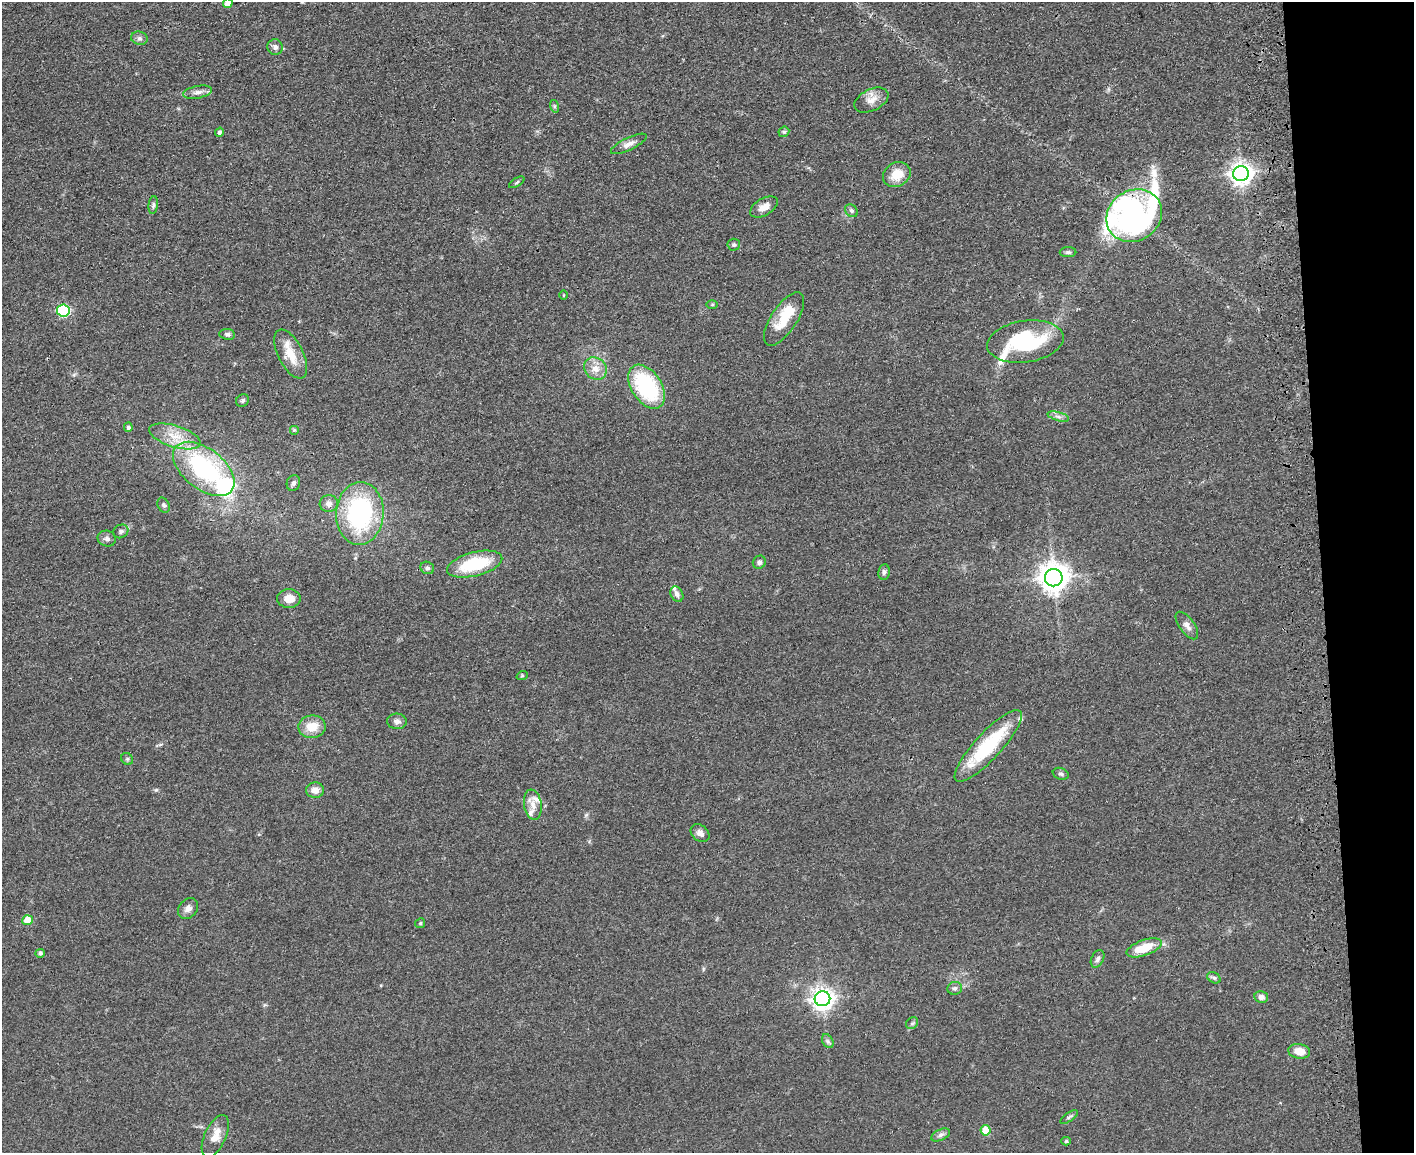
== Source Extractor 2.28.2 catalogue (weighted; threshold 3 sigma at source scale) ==
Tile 9 of 3 x 4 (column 3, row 3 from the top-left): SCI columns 3117-4528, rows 1217-2367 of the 4709 x 4733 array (HDU 1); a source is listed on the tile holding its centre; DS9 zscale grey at full resolution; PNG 1416 x 1155 px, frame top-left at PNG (2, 2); each listed source drawn as its Kron ellipse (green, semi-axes under 4 px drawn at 4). Shown black and unused: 7% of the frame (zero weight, under 3 of 4 exposures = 7% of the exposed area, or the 3 px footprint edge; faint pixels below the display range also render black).
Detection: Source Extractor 2.28.2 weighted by HDU 2 'WHT'; one run over the whole footprint, this tile lists its part. Background 0.0467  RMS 0.0051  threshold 0.023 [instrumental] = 3 sigma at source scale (4.5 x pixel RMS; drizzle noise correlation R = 1.50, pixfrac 1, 0.05/0.05 arcsec/px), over >= 5 px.
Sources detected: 86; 5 inside a brighter object's white glare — neither listed nor drawn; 7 inside a brighter listed object's ellipse — not listed separately; the other 74 listed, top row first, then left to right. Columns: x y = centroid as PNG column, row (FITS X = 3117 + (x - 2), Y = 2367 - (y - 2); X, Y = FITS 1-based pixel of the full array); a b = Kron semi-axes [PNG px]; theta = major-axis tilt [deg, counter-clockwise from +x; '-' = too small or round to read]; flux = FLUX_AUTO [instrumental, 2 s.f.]
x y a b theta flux
228 3 5 4 - 5.2
139 38 8 6 -14 1.5
275 47 8 7 - 1.9
198 92 14 6 10 2.5
871 100 18 10 26 5
554 106 6 4 -72 0.71
219 132 4 4 - 1.3
784 132 6 5 - 0.8
629 144 19 6 26 3.3
1241 174 8 7 - 350
897 175 14 11 32 9.1
517 182 8 3 30 0.72
153 205 9 4 83 1.1
764 207 15 8 29 4.3
851 211 7 5 -46 1.2
1134 216 29 25 34 36
734 245 6 6 - 1.1
1068 252 8 5 1 1.1
563 295 4 3 - 0.44
712 305 6 4 1 0.61
63 310 6 6 - 53
784 319 31 13 57 13
227 334 8 5 -8 1.4
1025 341 38 21 8 49
291 354 27 12 -63 11
595 369 12 10 -42 5.1
647 387 24 15 -57 49
243 400 7 6 - 1
1058 416 11 3 -15 1.4
128 427 5 4 - 1.1
294 430 5 5 - 0.68
175 436 27 10 -17 10
204 469 36 20 -38 66
293 483 8 6 71 1.3
329 503 9 8 - 2.4
164 505 8 5 -63 1.1
360 513 31 24 86 65
121 531 8 6 29 1.3
107 539 9 8 - 2
759 562 7 6 - 1.5
475 564 28 12 14 27
427 568 7 6 - 1.2
884 572 8 5 82 1.5
1054 578 9 8 - 680
677 594 8 6 -61 2.1
289 599 12 9 1 5.4
1187 626 16 7 -54 3
522 676 6 3 19 0.54
397 721 10 7 -1 2.2
312 727 13 11 8 8.9
988 746 47 13 47 36
127 759 6 5 - 0.88
1061 774 8 5 -19 1.2
315 790 9 7 2 3.9
533 805 15 9 -81 4.4
700 833 10 8 -37 2.6
188 908 11 9 47 2.8
28 920 5 5 - 10
420 923 5 4 - 0.68
1144 948 18 8 19 13
40 953 4 4 - 1.3
1098 959 9 6 64 1.5
1214 978 7 5 -29 1.2
955 988 7 6 - 1.3
1261 997 7 6 - 2.3
822 999 8 7 - 340
912 1023 6 5 - 0.95
828 1041 7 5 -59 1.2
1299 1051 11 7 -9 5.9
1069 1117 10 3 35 1
986 1130 5 5 - 10
941 1135 10 5 25 1.6
215 1136 23 10 65 6.5
1066 1141 4 4 - 0.75
Isophote crosses this tile's border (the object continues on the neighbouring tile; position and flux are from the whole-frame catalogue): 1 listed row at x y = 228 3
Unlisted compact peaks at least as high as the median listed source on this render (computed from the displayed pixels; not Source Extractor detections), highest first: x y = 156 790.